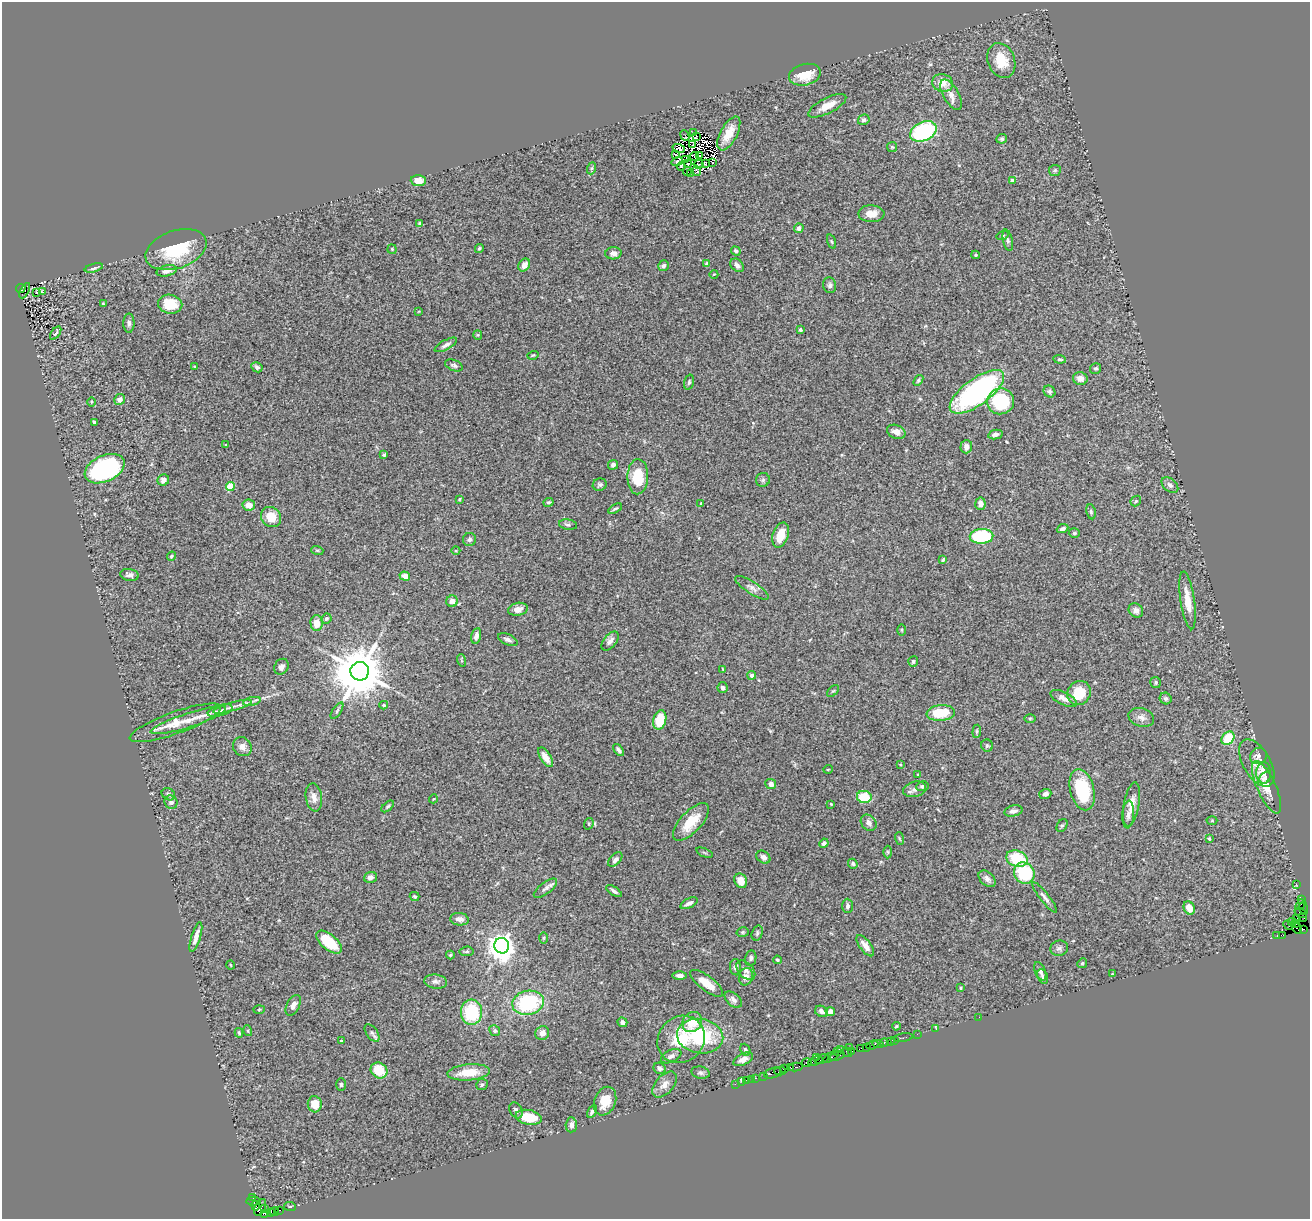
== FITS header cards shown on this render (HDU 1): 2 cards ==
NAXIS1  =                 1308
NAXIS2  =                 1217

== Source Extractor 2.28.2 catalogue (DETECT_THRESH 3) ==
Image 1308 x 1217 px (HDU 1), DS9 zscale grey, 1 PNG px = 1 image px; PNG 1312 x 1221 px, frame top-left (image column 1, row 1217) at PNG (2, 2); each listed source drawn as its Kron ellipse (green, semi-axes under 4 px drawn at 4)
Background 1.82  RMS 0.049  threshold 0.148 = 3 sigma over >= 5 px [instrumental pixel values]
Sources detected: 320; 3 with non-positive FLUX_AUTO (blend fragments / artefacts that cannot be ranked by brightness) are neither listed nor drawn; the other 317 listed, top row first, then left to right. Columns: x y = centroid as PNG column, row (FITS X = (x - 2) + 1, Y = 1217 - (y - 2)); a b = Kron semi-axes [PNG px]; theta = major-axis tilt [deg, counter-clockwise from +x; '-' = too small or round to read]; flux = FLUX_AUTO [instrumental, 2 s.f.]
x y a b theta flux
1001 61 18 13 -68 73
805 75 16 10 14 67
943 83 10 9 - 42
951 95 17 7 -61 26
827 106 21 7 27 45
864 120 6 5 - 9.6
923 131 14 9 25 360
694 133 3 2 - 2.5
729 133 18 8 62 52
685 135 5 2 - 8
696 136 2 2 - 1.3
1002 139 5 4 - 5.9
693 145 3 2 - 1.5
892 147 5 5 - 4.2
679 149 6 2 -20 3.1
675 155 3 3 - 1.8
700 155 2 2 - 2.6
694 157 5 2 - 4.8
685 160 3 2 - 1.8
677 162 5 2 - 11
712 162 2 2 - 2.1
705 163 3 2 - 0.37
688 164 3 2 - 6
698 164 5 2 - 4.8
681 166 4 3 - 5.5
592 168 6 4 70 5.2
1055 170 6 5 - 5.6
687 171 4 2 - 3.3
697 171 5 3 - 6.3
691 173 3 2 - 4.1
1012 180 4 3 - 14
418 181 7 5 -3 33
871 214 13 8 -1 39
420 223 3 3 - 7.6
799 228 5 4 - 14
1002 235 6 4 16 4.4
1008 240 11 4 -78 8.4
832 242 7 3 -71 4.4
479 248 4 3 - 5
176 249 32 19 19 170
392 249 5 4 - 4
736 251 5 4 - 7.1
613 253 8 6 4 17
975 255 4 4 - 3.3
707 263 4 3 - 5.1
524 265 7 5 60 22
737 265 8 5 -46 13
663 266 5 5 - 8.9
94 268 9 4 15 11
167 271 10 5 13 16
714 274 4 3 - 2.5
830 285 8 6 -78 8.7
21 288 5 4 - 460
25 291 8 3 62 37
37 292 3 3 - 7
43 292 3 2 - 7
103 304 4 3 - 3.4
170 304 12 9 -10 71
419 311 3 2 - 2.1
129 323 9 5 90 9.8
800 330 4 4 - 6.4
56 333 7 3 55 6.4
478 335 5 4 - 3.5
446 345 12 5 29 12
533 355 5 3 - 3.3
1060 359 6 4 -6 6
454 365 9 5 -22 9.2
195 366 3 2 - 2.3
257 367 6 5 - 8.5
1096 368 6 5 - 6.5
1080 378 7 6 - 22
918 380 6 4 51 4.8
689 382 8 4 75 5.9
1049 391 6 5 - 8.8
977 392 32 13 36 600
120 399 6 5 - 16
1001 401 13 13 - 190
92 402 4 3 - 3.1
94 422 3 3 - 3.7
896 432 9 6 -23 19
995 435 7 4 12 11
226 445 3 2 - 3.1
966 447 7 6 - 16
384 455 3 3 - 4.6
613 465 5 5 - 11
105 469 21 13 24 520
638 477 18 10 88 110
163 480 6 5 - 14
763 480 7 7 - 7.5
600 485 7 6 - 7.4
1170 485 9 6 -40 13
230 487 4 4 - 110
459 499 4 2 - 2.7
1136 501 6 4 46 5.4
549 502 5 4 - 5
701 503 3 2 - 2.6
980 504 6 5 - 16
249 505 6 5 - 29
615 509 7 3 31 5.4
1091 512 7 4 -80 6
271 517 11 9 -45 58
568 525 9 5 -9 7.7
1062 529 6 4 23 9.5
1074 533 5 4 - 5.4
781 535 13 7 71 59
982 536 12 7 3 240
469 539 6 6 - 9.1
317 550 6 4 -18 4.1
456 551 4 3 - 3
171 556 5 3 - 4.5
943 560 4 2 - 3.5
130 575 9 6 -9 12
405 576 5 4 - 32
752 588 19 6 -33 18
1188 600 29 7 -81 57
452 601 6 5 - 18
518 609 10 6 12 25
1136 610 8 6 -46 14
326 619 5 4 - 7.3
317 623 8 6 -89 38
902 630 5 3 - 3.8
476 636 8 5 78 15
508 639 10 5 -24 13
610 641 11 6 49 14
461 660 6 4 -71 3.9
913 661 5 5 - 4.8
281 667 8 7 - 13
723 669 4 2 - 3.1
360 671 9 9 - 22000
752 675 4 4 - 13
1156 682 5 5 - 5.7
723 688 5 5 - 9.3
833 691 7 4 43 4.8
1079 693 12 11 - 79
1064 698 14 6 -27 20
1166 698 6 5 - 8.1
252 701 9 3 12 8.9
384 705 4 3 - 3.4
233 707 20 3 16 20
220 710 13 5 16 15
337 711 9 4 57 6.3
941 713 14 8 5 100
1141 717 13 9 -16 20
1030 718 6 4 0 3.7
188 720 39 7 18 65
660 720 10 6 76 94
175 723 48 11 19 88
977 731 6 4 84 4.9
1228 738 7 6 - 100
987 745 6 5 - 5.5
242 747 10 9 - 20
619 750 7 3 -50 8.2
1258 756 9 7 41 12
546 757 11 5 -57 30
1257 763 26 13 -60 51
900 765 4 2 - 2.9
828 769 5 3 - 2.5
1264 773 11 7 88 14
918 775 4 4 - 3.1
1265 778 6 5 - 7.6
771 784 5 5 - 16
922 786 6 5 - 7.4
1267 787 28 9 -66 54
915 789 11 7 13 17
1082 790 21 12 -75 160
168 794 7 5 -33 7.7
1045 794 6 5 - 10
314 797 14 8 -81 23
864 797 7 6 - 98
433 799 4 3 - 2.5
171 802 7 6 - 12
831 804 3 2 - 2.6
1132 804 22 8 80 35
388 806 7 4 41 5.2
1013 811 9 5 13 13
1128 814 14 6 86 15
1212 821 5 3 - 3
691 822 24 10 47 84
869 823 9 7 -47 16
589 824 6 4 71 4.6
1062 825 7 5 61 5.7
899 838 6 3 -71 3.2
1209 839 4 3 - 3.4
824 843 5 4 - 7.6
888 852 6 4 -89 4.5
704 853 9 3 -21 4.5
763 857 7 6 - 11
1017 859 11 8 -19 130
615 860 8 5 47 13
853 864 5 4 - 5
1024 873 11 10 - 160
370 877 6 5 - 13
987 879 10 6 -43 14
741 881 7 6 - 40
1296 884 3 2 - 34
545 888 14 5 38 13
614 891 9 4 -33 9.3
415 896 5 4 - 4.5
1045 897 19 4 -52 14
1301 899 2 2 - 40
689 903 9 4 27 12
1300 905 6 2 49 77
847 906 7 5 -90 11
1189 908 7 5 -64 42
1304 909 6 2 -69 70
1301 913 6 3 -35 330
1297 918 2 2 - 30
1303 918 4 2 - 56
459 919 9 6 -6 20
1292 922 4 3 - 570
1296 923 3 3 - 370
1288 925 5 2 - 58
1297 928 6 3 -51 95
1304 929 2 2 - 19
743 932 6 4 16 5
757 933 8 5 72 6.4
1277 935 3 2 - 83
1283 935 4 2 - 83
196 937 15 4 73 27
543 938 6 4 89 4.3
329 942 15 7 -40 110
502 946 8 7 - 3900
865 946 12 5 -53 23
1059 948 9 7 16 11
467 951 7 4 7 5.4
450 955 4 4 - 3.6
751 958 8 5 80 11
777 960 4 3 - 4.1
1082 963 5 4 - 4.2
231 965 4 3 - 2.6
736 967 8 5 -86 11
746 970 11 7 -47 15
1040 971 10 5 -68 9.6
1112 974 3 2 - 2.8
680 975 7 4 0 13
1043 976 7 5 -67 7.3
746 977 9 7 71 17
436 982 11 7 -6 13
706 983 20 7 -37 44
960 988 3 3 - 3.4
733 1000 10 6 -42 13
528 1003 16 12 10 270
293 1005 11 6 63 17
259 1009 5 3 - 3
821 1011 7 5 -29 13
471 1012 12 10 -86 180
830 1012 5 4 - 21
979 1017 2 2 - 47
622 1022 5 4 - 9.1
692 1022 11 9 53 63
896 1026 4 3 - 3.9
936 1029 3 2 - 47
248 1031 5 3 - 3.3
495 1031 5 5 - 6.5
239 1033 5 3 - 4.9
372 1033 10 5 -54 9.6
542 1033 7 6 - 22
917 1034 2 2 - 38
700 1036 23 17 -9 230
903 1038 9 3 10 160
681 1039 25 22 44 130
894 1040 2 2 - 77
341 1041 3 3 - 5.4
890 1041 2 2 - 58
884 1043 4 3 - 75
878 1044 6 2 -5 120
872 1045 6 3 23 160
849 1047 2 2 - 31
867 1047 3 2 - 28
861 1048 4 2 - 33
841 1049 4 2 - 190
745 1050 6 5 - 6.7
837 1051 3 2 - 58
852 1051 2 2 - 30
847 1052 5 4 - 81
671 1056 11 6 25 13
837 1056 7 2 18 130
816 1057 3 2 - 76
831 1057 9 3 29 420
743 1059 10 5 27 22
822 1059 7 3 29 190
815 1061 7 3 21 220
807 1063 5 3 - 170
796 1067 7 3 11 240
660 1068 6 5 - 8.5
790 1068 3 3 - 100
785 1069 3 2 - 35
379 1070 9 7 -32 85
780 1071 6 3 1 130
469 1072 21 8 5 77
700 1073 9 6 -11 8.8
773 1073 9 5 16 240
764 1076 3 2 - 22
756 1078 3 2 - 110
751 1079 2 2 - 26
746 1080 2 2 - 31
742 1082 3 3 - 27
341 1084 6 4 90 5.8
665 1084 15 9 48 26
735 1084 2 2 - 17
482 1085 6 5 - 7.4
605 1101 15 10 68 57
315 1104 8 7 - 47
516 1110 8 6 -63 11
592 1112 7 3 59 11
529 1117 13 7 -10 84
571 1125 7 5 87 15
252 1197 3 2 - 85
253 1201 7 4 4 230
256 1206 5 3 - 260
290 1206 6 3 -7 3.9
260 1207 9 5 65 1700
265 1209 3 2 - 220
280 1210 3 2 - 120
271 1212 3 2 - 27
274 1212 4 2 - 51
265 1213 3 3 - 48
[3 non-positive-flux detections neither listed nor drawn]